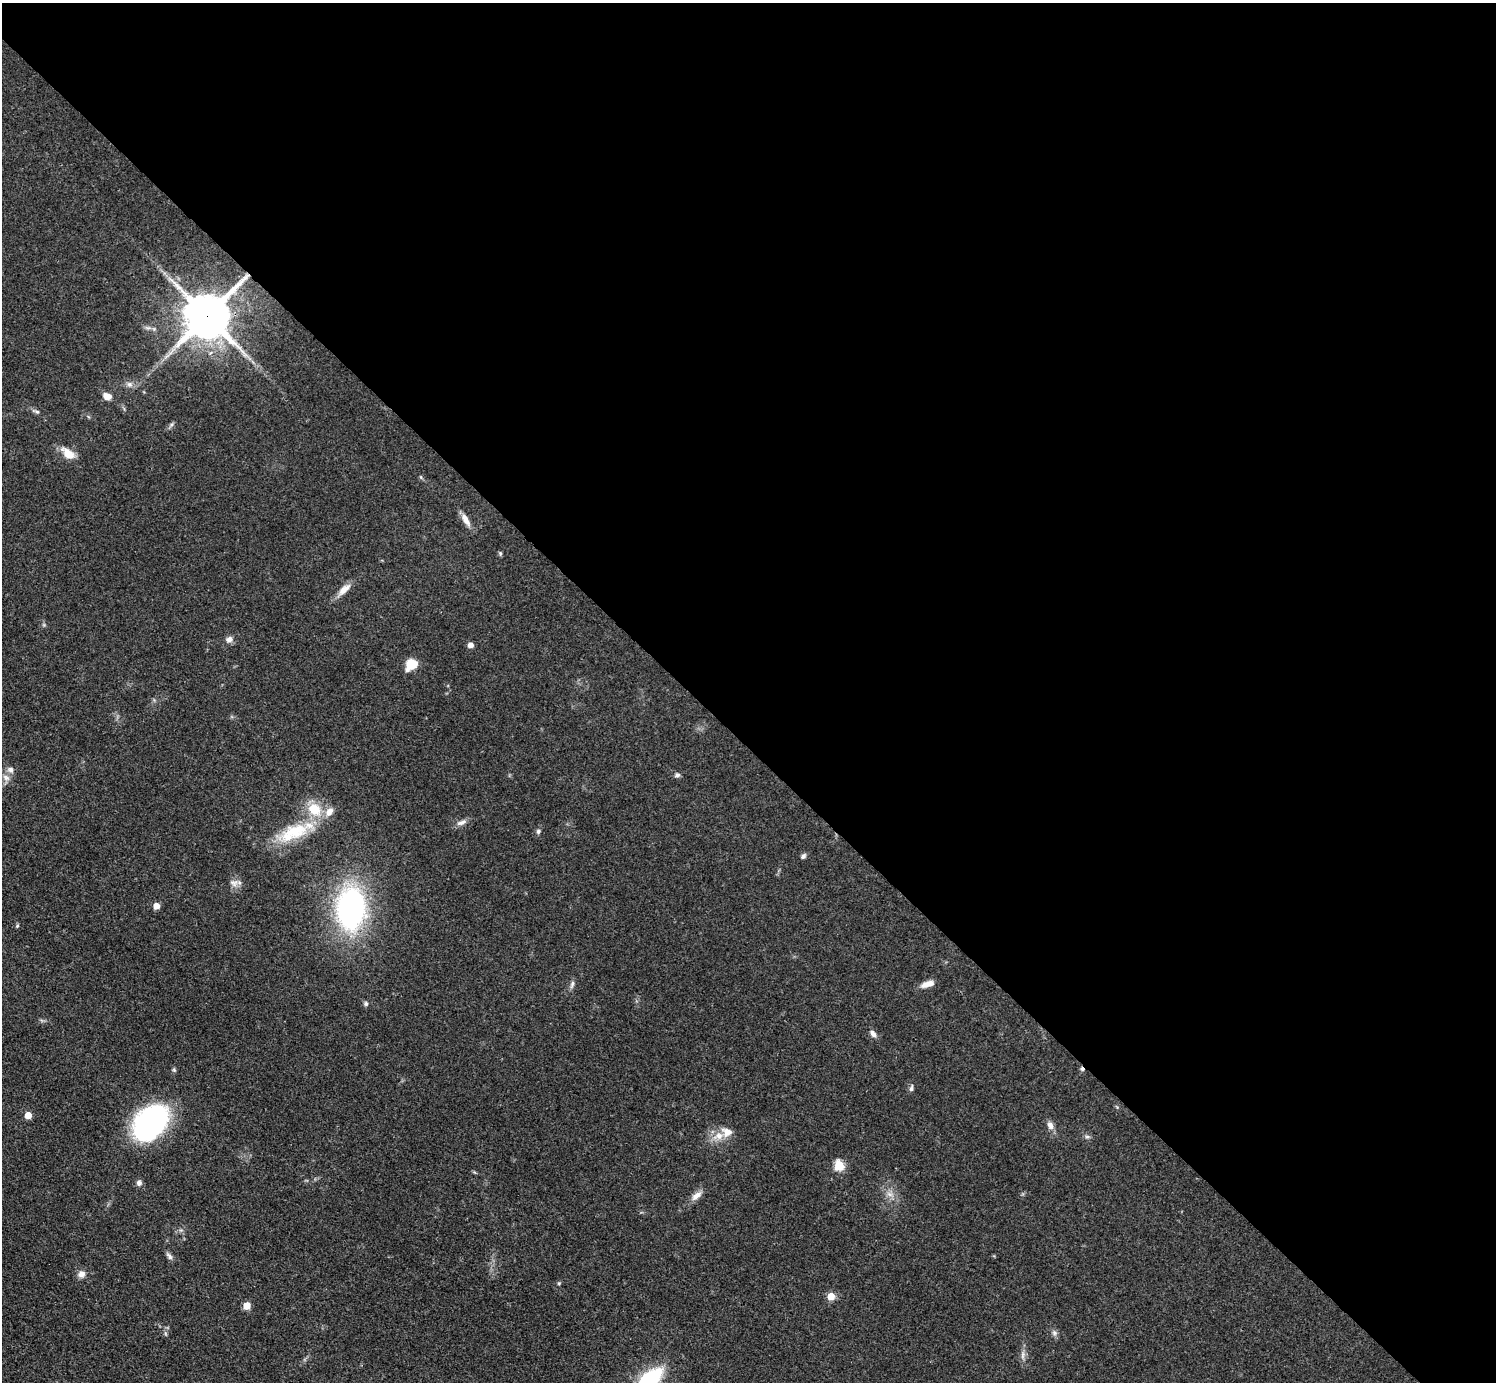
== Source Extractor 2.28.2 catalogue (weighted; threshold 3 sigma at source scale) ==
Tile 8 of 4 x 4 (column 4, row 2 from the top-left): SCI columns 4490-5983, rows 3070-4449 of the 5993 x 5993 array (HDU 1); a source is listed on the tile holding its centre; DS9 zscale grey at full resolution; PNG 1498 x 1384 px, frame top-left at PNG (2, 3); no overlay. Shown black and unused: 54% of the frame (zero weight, under 3 of 4 exposures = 1% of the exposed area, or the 3 px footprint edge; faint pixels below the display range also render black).
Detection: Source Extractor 2.28.2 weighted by HDU 2 'WHT'; one run over the whole footprint, this tile lists its part. Background 0.0501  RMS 0.0052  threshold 0.0236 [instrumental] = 3 sigma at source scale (4.5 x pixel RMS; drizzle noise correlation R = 1.50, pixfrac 1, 0.05/0.05 arcsec/px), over >= 5 px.
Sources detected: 55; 1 cosmic-ray / hot-pixel residue — not listed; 3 inside a brighter listed object's ellipse — not listed separately; the other 51 listed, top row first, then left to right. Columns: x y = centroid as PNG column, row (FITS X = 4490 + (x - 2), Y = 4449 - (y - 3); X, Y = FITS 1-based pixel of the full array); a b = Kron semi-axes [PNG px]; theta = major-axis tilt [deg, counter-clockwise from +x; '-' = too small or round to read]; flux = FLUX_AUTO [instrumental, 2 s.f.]
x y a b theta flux
207 316 14 13 - 2600
148 328 10 5 0 1.7
129 384 8 7 - 2.2
107 396 10 7 -19 4.6
36 411 12 5 -23 1.6
171 424 8 5 46 1.2
68 453 21 11 -41 7.4
421 477 6 4 -88 0.7
466 520 19 7 -60 4.4
500 553 6 4 -75 0.81
344 590 22 8 43 5.5
44 625 6 4 -18 0.71
229 639 9 7 17 2.8
470 645 6 5 - 2.3
411 664 10 8 36 17
10 770 9 8 - 2.5
677 775 7 6 - 1.4
6 778 11 9 -34 3.2
462 822 15 6 22 2.8
538 831 7 6 - 1.3
294 832 52 20 21 29
803 856 7 6 - 1.4
234 883 14 9 4 3.4
156 906 5 5 - 4.6
351 908 35 23 -90 140
17 926 5 4 - 0.71
572 984 12 5 77 1.7
927 984 16 6 17 4.8
366 1004 6 6 - 1.3
873 1034 10 7 -54 2.3
174 1070 6 5 - 0.89
911 1088 10 6 82 1.4
1117 1107 6 3 -71 0.64
28 1115 5 5 - 8.7
150 1122 36 24 44 110
1050 1125 11 8 -62 3.1
718 1136 17 11 20 7
1087 1137 8 5 -7 1.2
839 1165 6 5 - 33
139 1183 7 6 - 2.1
890 1194 12 7 -15 3.2
696 1196 17 8 40 4
169 1256 12 6 -53 1.8
81 1274 9 8 - 3.4
559 1283 5 4 - 0.63
831 1296 6 5 - 8.3
247 1306 5 5 - 12
165 1333 8 3 -71 0.89
1054 1333 9 7 -66 1.7
1023 1355 14 6 88 2.6
648 1381 21 9 43 97
Overlapping masked pixels (flux is a lower limit): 1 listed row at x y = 207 316
Isophote crosses this tile's border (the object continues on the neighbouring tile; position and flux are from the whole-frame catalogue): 1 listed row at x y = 648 1381